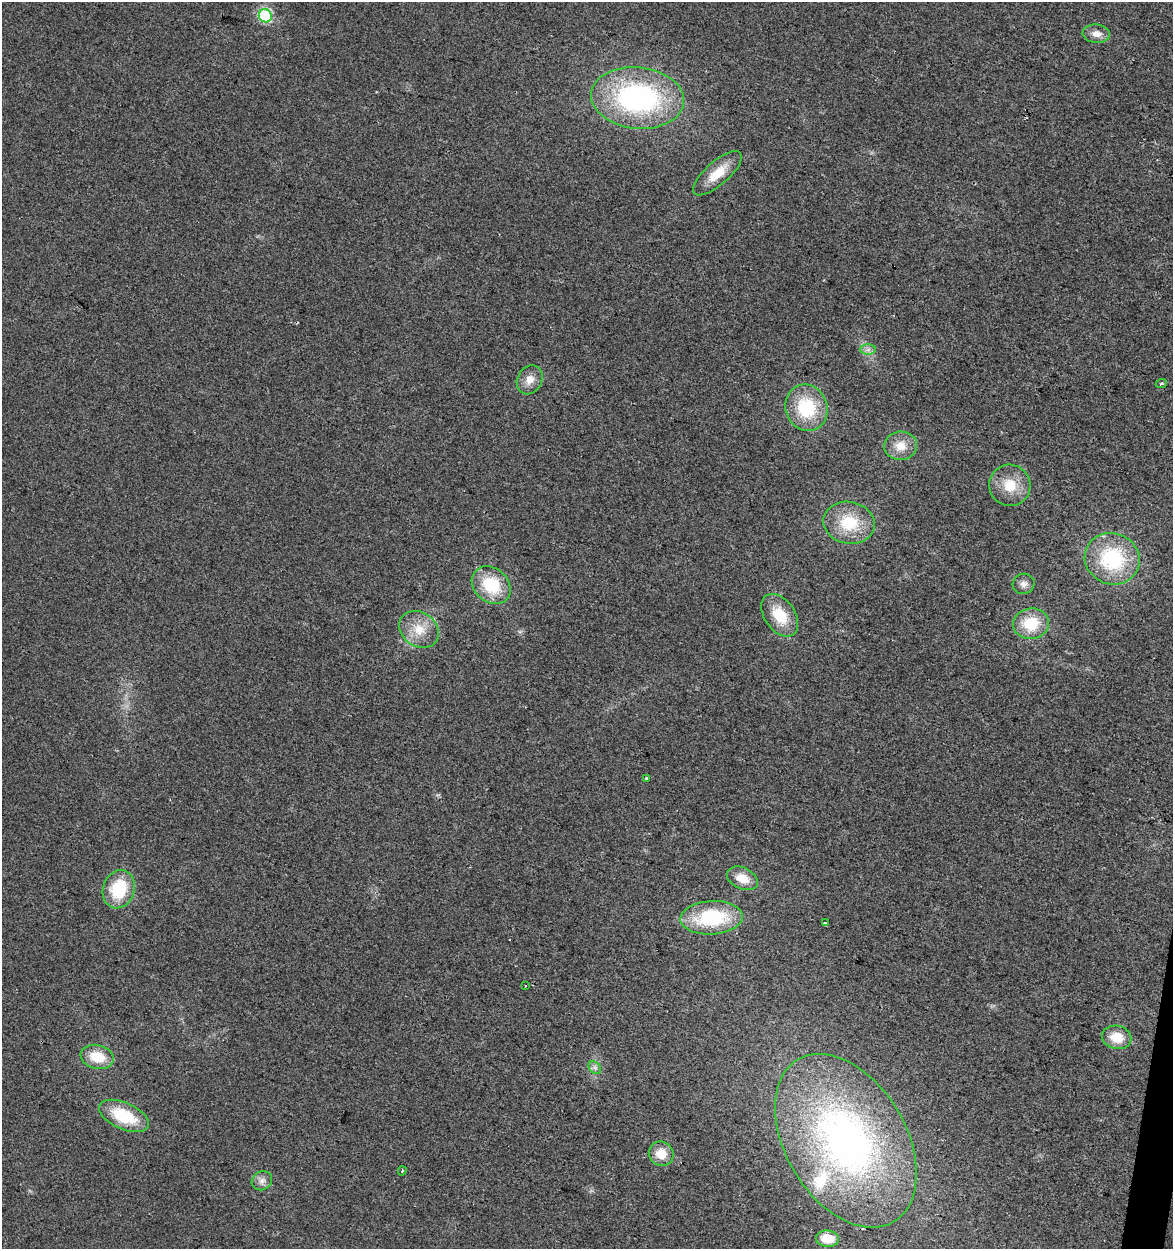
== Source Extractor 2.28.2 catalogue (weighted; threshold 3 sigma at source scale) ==
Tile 6 of 4 x 4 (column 2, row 2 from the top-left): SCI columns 1457-2627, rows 2495-3741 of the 5193 x 4995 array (HDU 1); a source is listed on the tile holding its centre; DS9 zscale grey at full resolution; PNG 1175 x 1251 px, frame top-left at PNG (2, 2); each listed source drawn as its Kron ellipse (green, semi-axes under 4 px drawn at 4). Shown black and unused: <1% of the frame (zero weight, under 2 of 3 exposures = <1% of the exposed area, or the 3 px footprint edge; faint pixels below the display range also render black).
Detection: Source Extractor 2.28.2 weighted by HDU 2 'WHT'; one run over the whole footprint, this tile lists its part. Background 0.017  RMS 0.0078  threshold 0.035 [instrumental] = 3 sigma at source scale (4.5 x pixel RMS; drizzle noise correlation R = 1.50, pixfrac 1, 0.0396/0.0396 arcsec/px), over >= 5 px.
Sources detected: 34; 1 cosmic-ray / hot-pixel residue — neither listed nor drawn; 1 inside a brighter listed object's ellipse — not listed separately; the other 32 listed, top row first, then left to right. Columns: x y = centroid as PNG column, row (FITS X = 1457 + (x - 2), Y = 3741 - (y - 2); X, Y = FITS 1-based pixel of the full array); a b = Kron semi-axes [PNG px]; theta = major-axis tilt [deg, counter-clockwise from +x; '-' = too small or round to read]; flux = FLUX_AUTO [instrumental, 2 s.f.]
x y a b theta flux
265 16 7 6 - 84
1096 34 14 9 -5 6.6
638 98 47 30 -5 160
717 173 30 11 41 18
868 350 8 5 1 2.7
530 380 15 12 62 8.5
1161 384 5 3 - 0.93
807 408 23 21 -70 45
901 446 16 14 6 13
1010 485 21 20 - 20
849 523 26 21 -12 34
1112 559 28 25 -22 66
1024 584 11 10 - 4.3
491 585 21 17 -41 37
780 615 24 15 -55 24
1031 624 18 15 6 30
419 629 21 17 -35 18
646 778 4 3 - 1.2
742 878 16 10 -24 13
119 889 19 15 71 39
712 918 31 16 4 62
825 923 4 3 - 1.2
525 985 3 3 - 1.8
1117 1037 15 11 -11 16
97 1057 17 12 -13 21
595 1068 7 5 -44 2.4
124 1116 26 13 -24 37
846 1141 94 60 -59 310
661 1154 13 12 - 13
402 1171 5 3 - 1.1
262 1181 10 9 - 4.8
827 1239 11 8 -5 15